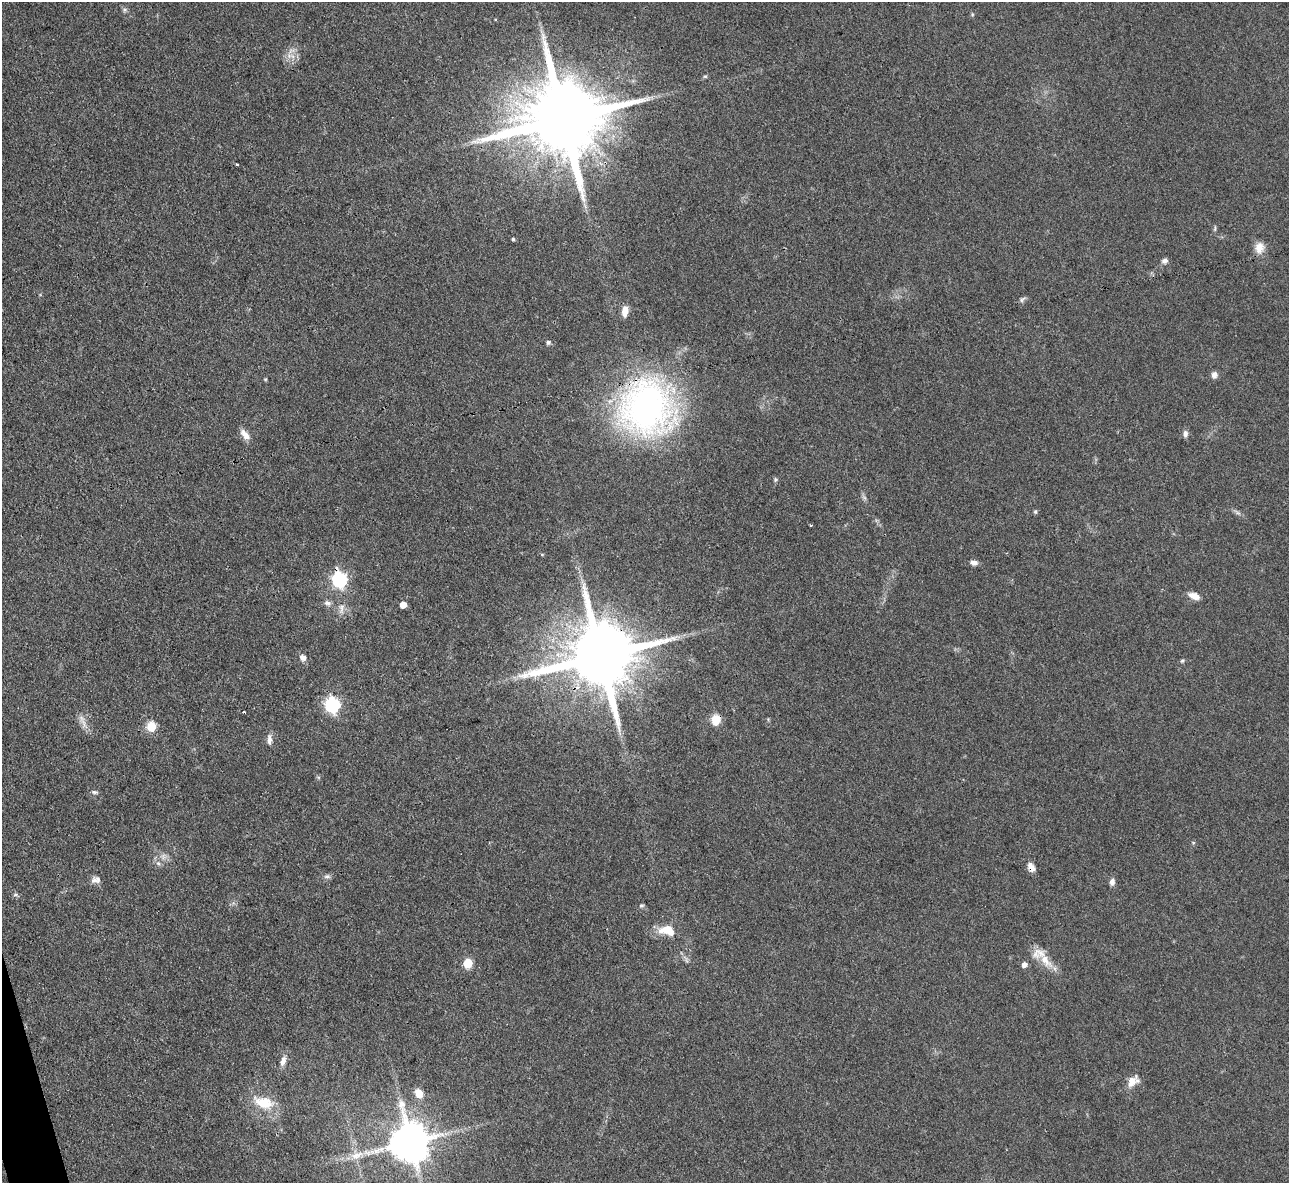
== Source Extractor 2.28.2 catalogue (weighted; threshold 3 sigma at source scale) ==
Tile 7 of 4 x 4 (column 3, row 2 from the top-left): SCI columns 2574-3860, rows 2504-3684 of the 5146 x 5128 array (HDU 1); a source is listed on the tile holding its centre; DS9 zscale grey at full resolution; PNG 1291 x 1185 px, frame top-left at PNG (2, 2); no overlay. Shown black and unused: <1% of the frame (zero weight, under 3 of 4 exposures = <1% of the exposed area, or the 3 px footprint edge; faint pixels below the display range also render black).
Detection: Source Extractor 2.28.2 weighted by HDU 2 'WHT'; one run over the whole footprint, this tile lists its part. Background 0.0978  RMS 0.0066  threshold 0.0297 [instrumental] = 3 sigma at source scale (4.5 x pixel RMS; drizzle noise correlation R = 1.50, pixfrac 1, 0.05/0.05 arcsec/px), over >= 5 px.
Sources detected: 58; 1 inside a brighter listed object's ellipse — not listed separately; the other 57 listed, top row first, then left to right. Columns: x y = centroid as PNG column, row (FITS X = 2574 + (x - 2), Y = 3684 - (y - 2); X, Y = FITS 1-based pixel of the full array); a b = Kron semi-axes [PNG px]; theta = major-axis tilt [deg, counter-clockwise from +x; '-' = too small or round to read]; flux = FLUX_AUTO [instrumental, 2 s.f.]
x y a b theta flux
124 10 6 4 71 1.2
291 51 11 5 22 2.9
705 76 6 4 0 0.9
564 119 23 18 12 12000
237 165 3 2 - 0.89
585 205 10 3 -69 1.7
1215 228 10 3 81 1
513 239 4 3 - 1
1259 248 15 11 82 6.8
1164 261 8 7 - 2.3
1022 299 10 5 51 1.6
625 311 12 7 85 6.1
548 342 6 5 - 1.5
1214 375 8 7 - 3
265 379 5 3 - 0.61
647 407 53 52 - 260
245 434 15 8 -50 5
1185 434 9 6 84 2.5
775 479 5 5 - 1.1
865 498 7 4 -71 1.4
1035 511 6 5 - 1.1
1238 513 7 4 -18 1.4
810 525 4 2 - 0.61
974 563 10 6 -8 2.8
340 579 7 6 - 150
1194 596 15 8 -20 5.2
327 603 10 7 -25 2.6
403 604 5 5 - 6.6
342 609 16 7 83 4.1
600 656 20 17 15 7500
303 658 8 7 - 3.3
1182 661 6 5 - 1
332 705 7 6 - 140
244 712 4 2 - 0.5
716 720 11 9 82 10
84 723 18 5 -70 4.4
151 726 6 5 - 26
269 740 15 6 -90 3.2
94 792 9 5 -10 1.5
1193 843 6 4 -1 0.77
158 863 6 5 - 1.6
1031 867 11 7 -58 4.5
327 876 10 5 5 1.9
96 880 12 8 11 3.5
1112 882 9 6 77 2.6
15 895 7 4 0 1.2
641 905 7 5 1 1.2
667 929 21 11 12 12
1046 961 26 12 -49 13
468 963 6 5 - 28
1024 964 5 5 - 3.2
283 1061 13 7 71 4.3
1133 1081 15 10 36 7.5
419 1093 10 8 -61 7.1
264 1103 29 15 -18 19
410 1142 11 10 - 2300
357 1155 20 9 22 8.7
Overlapping masked pixels (flux is a lower limit): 6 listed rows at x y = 564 119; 647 407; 340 579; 600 656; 716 720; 1031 867